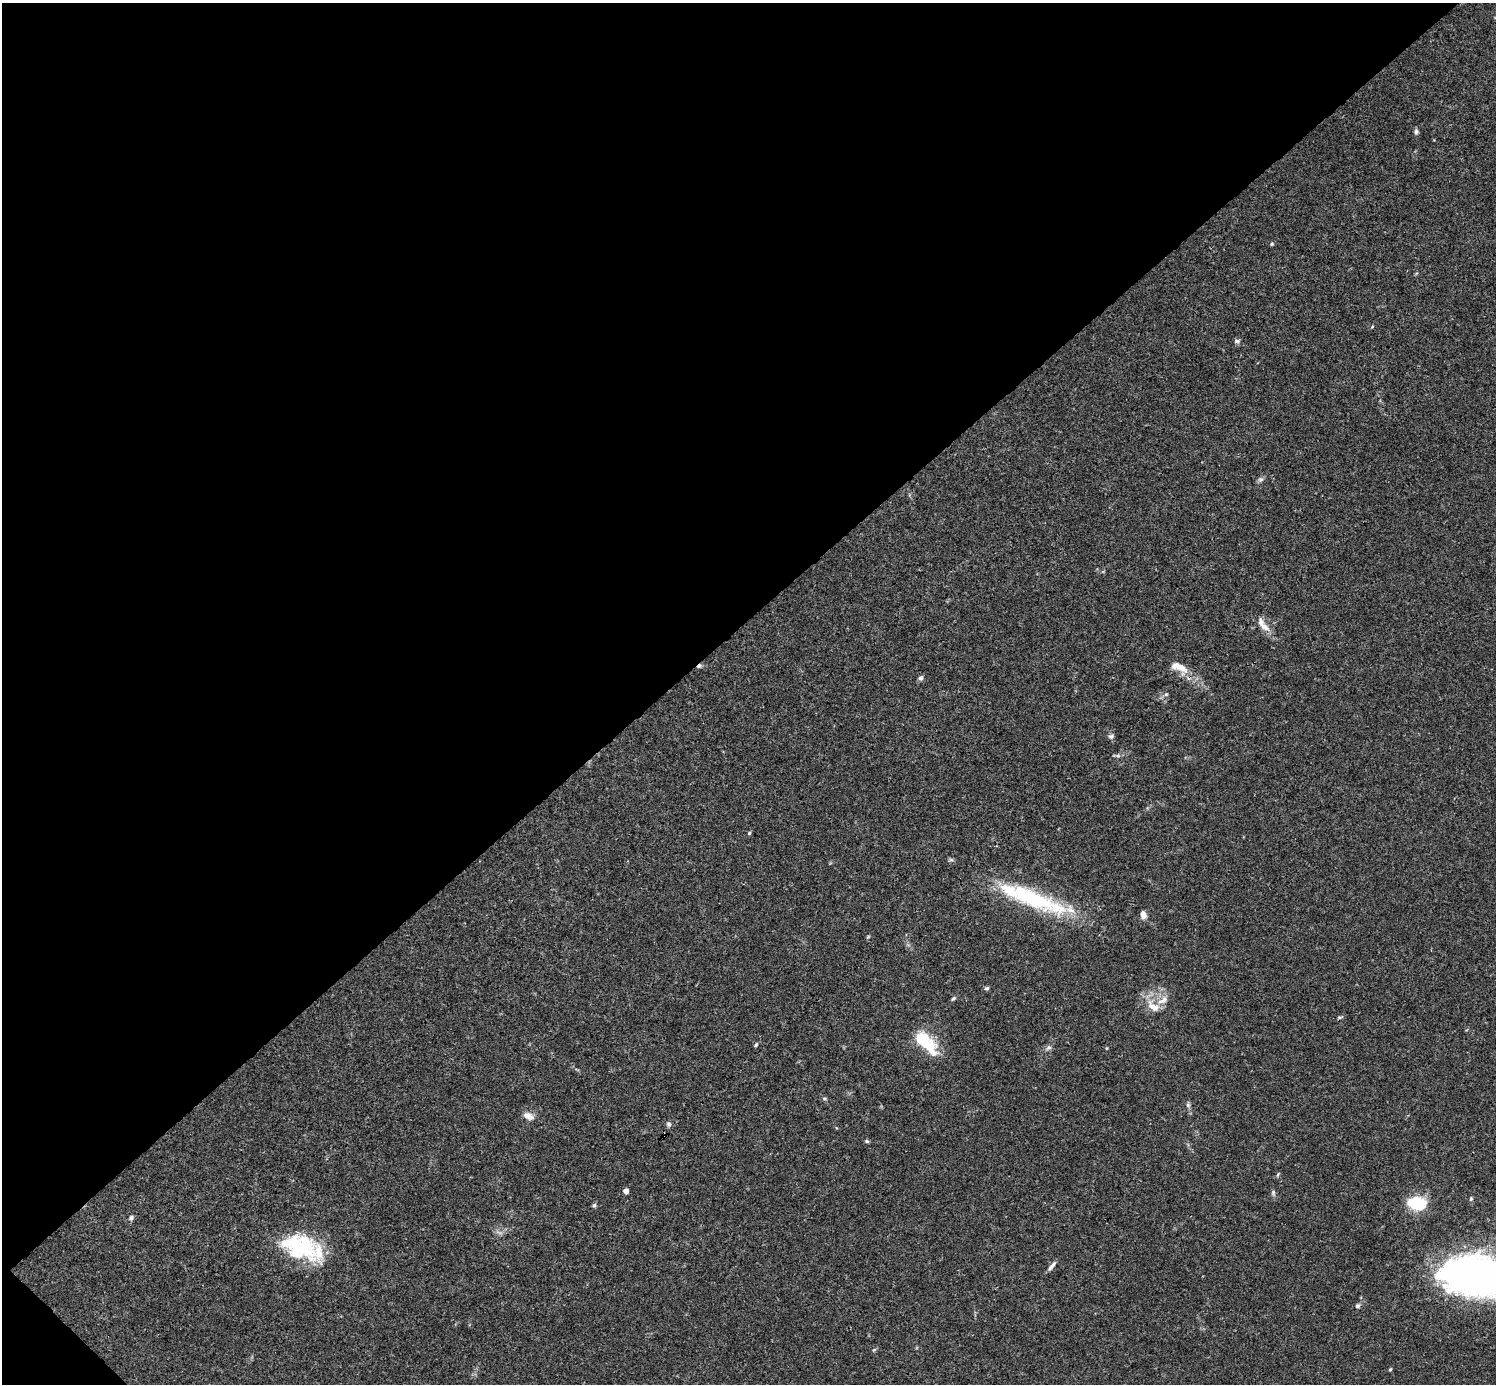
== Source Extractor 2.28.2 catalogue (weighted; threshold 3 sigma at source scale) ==
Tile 5 of 4 x 4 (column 1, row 2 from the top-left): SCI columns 1-1494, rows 2920-4301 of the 5982 x 5981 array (HDU 1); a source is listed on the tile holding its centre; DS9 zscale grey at full resolution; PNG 1498 x 1386 px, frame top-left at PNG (2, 3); no overlay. Shown black and unused: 45% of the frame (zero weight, under 3 of 4 exposures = <1% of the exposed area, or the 3 px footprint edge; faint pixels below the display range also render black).
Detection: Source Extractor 2.28.2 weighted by HDU 2 'WHT'; one run over the whole footprint, this tile lists its part. Background 0.0165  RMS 0.0022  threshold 0.00978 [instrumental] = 3 sigma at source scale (4.5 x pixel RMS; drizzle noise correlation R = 1.50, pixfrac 1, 0.05/0.05 arcsec/px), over >= 5 px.
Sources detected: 52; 3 inside a brighter object's white glare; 2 cosmic-ray / hot-pixel residue — not listed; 8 inside a brighter listed object's ellipse — not listed separately; the other 39 listed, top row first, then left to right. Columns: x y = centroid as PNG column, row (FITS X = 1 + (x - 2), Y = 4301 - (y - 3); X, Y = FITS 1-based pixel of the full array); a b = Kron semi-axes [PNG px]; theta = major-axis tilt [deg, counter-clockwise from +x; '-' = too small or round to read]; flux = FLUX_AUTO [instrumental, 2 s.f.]
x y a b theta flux
1416 131 6 5 - 0.53
1272 244 4 4 - 0.24
1372 327 5 3 - 0.2
1237 341 7 5 12 0.5
1260 479 8 4 8 0.47
1264 627 14 8 -36 1.9
1181 667 20 11 -32 2.7
921 678 6 5 - 0.7
1111 737 8 6 21 0.53
1118 756 8 5 -6 0.47
749 833 5 4 - 0.32
951 860 7 4 -1 0.37
1033 898 74 23 -24 21
1143 915 10 7 -73 1.1
987 988 6 5 - 0.42
953 998 7 4 45 0.37
1163 1000 18 8 31 2.1
1153 1007 19 11 -39 3
922 1039 10 8 -29 12
756 1045 6 4 62 0.31
1049 1047 7 4 0 0.48
824 1098 6 4 0 0.29
1188 1105 6 5 - 0.42
528 1116 12 7 -20 1.7
669 1124 7 6 - 0.53
867 1141 6 4 -21 0.31
1278 1174 7 4 55 0.31
626 1191 4 4 - 1.7
1273 1192 7 5 -90 0.44
1471 1199 6 4 71 0.31
594 1205 6 5 - 0.39
1419 1205 17 9 2 8.4
131 1218 7 6 - 0.57
308 1252 33 22 -56 8.8
1052 1266 15 5 51 0.84
1482 1274 65 36 -8 140
1357 1306 7 6 - 0.46
874 1350 6 3 19 0.26
1390 1369 4 3 - 0.25
Isophote crosses this tile's border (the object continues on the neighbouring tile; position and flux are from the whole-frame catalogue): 1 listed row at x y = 1482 1274